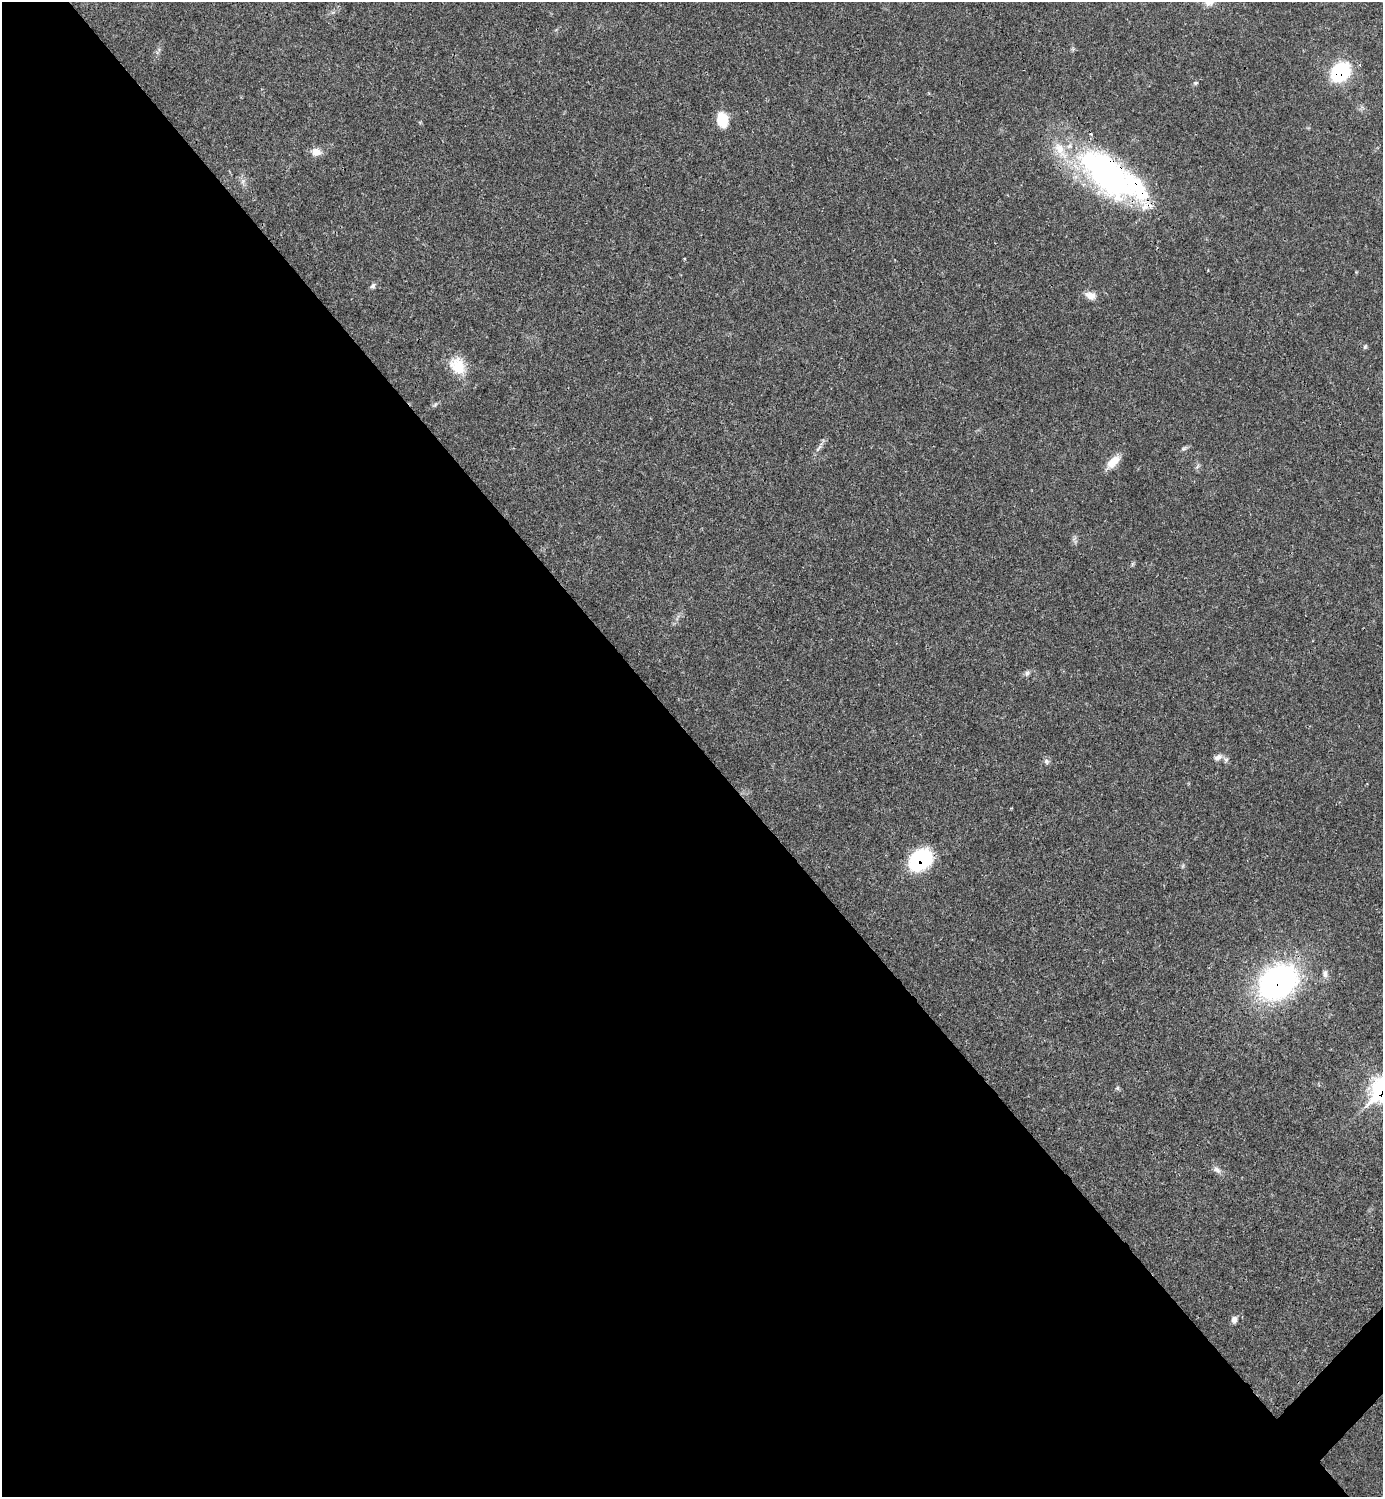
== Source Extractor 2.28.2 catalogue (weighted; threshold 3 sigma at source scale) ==
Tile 9 of 4 x 4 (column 1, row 3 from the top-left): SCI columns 303-1683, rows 1498-2992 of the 5984 x 5985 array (HDU 1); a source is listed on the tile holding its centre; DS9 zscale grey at full resolution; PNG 1385 x 1499 px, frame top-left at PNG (2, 2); no overlay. Shown black and unused: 51% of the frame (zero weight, under 3 of 4 exposures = <1% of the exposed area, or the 3 px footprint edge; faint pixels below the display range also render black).
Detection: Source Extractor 2.28.2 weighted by HDU 2 'WHT'; one run over the whole footprint, this tile lists its part. Background 0.02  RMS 0.0022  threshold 0.01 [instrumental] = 3 sigma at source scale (4.5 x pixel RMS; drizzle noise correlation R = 1.50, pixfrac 1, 0.05/0.05 arcsec/px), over >= 5 px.
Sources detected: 34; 2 inside a brighter object's white glare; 1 cosmic-ray / hot-pixel residue — not listed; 3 inside a brighter listed object's ellipse — not listed separately; the other 28 listed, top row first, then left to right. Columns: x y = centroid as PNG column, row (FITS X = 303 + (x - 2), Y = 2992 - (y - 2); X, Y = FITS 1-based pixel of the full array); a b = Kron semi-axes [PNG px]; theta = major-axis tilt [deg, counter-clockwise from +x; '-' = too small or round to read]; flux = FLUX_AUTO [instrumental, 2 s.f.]
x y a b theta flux
1341 72 18 13 46 20
1195 83 6 5 - 0.39
722 119 16 11 -78 5.3
316 152 12 9 -12 2.2
1107 173 81 38 -40 62
243 181 8 6 78 0.78
684 258 3 3 - 0.22
373 286 8 6 45 0.61
1091 295 14 9 -22 1.9
1365 347 7 4 63 0.36
458 366 24 17 -51 5.7
435 405 9 5 40 0.5
818 448 15 4 55 0.94
1184 448 10 5 32 0.53
1113 462 20 10 44 3.1
1197 467 8 4 59 0.51
1075 540 11 5 -76 0.63
1132 564 6 4 89 0.32
1027 673 9 6 62 0.65
1218 757 11 7 28 1.1
1046 761 8 7 - 0.66
920 860 21 16 40 21
1183 866 6 4 71 0.31
1325 974 11 8 88 0.99
1277 982 34 27 35 71
1117 1088 6 5 - 0.38
1217 1170 12 7 -40 1
1234 1319 7 6 - 1.1
Overlapping masked pixels (flux is a lower limit): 4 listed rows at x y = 1341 72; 1107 173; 920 860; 1277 982